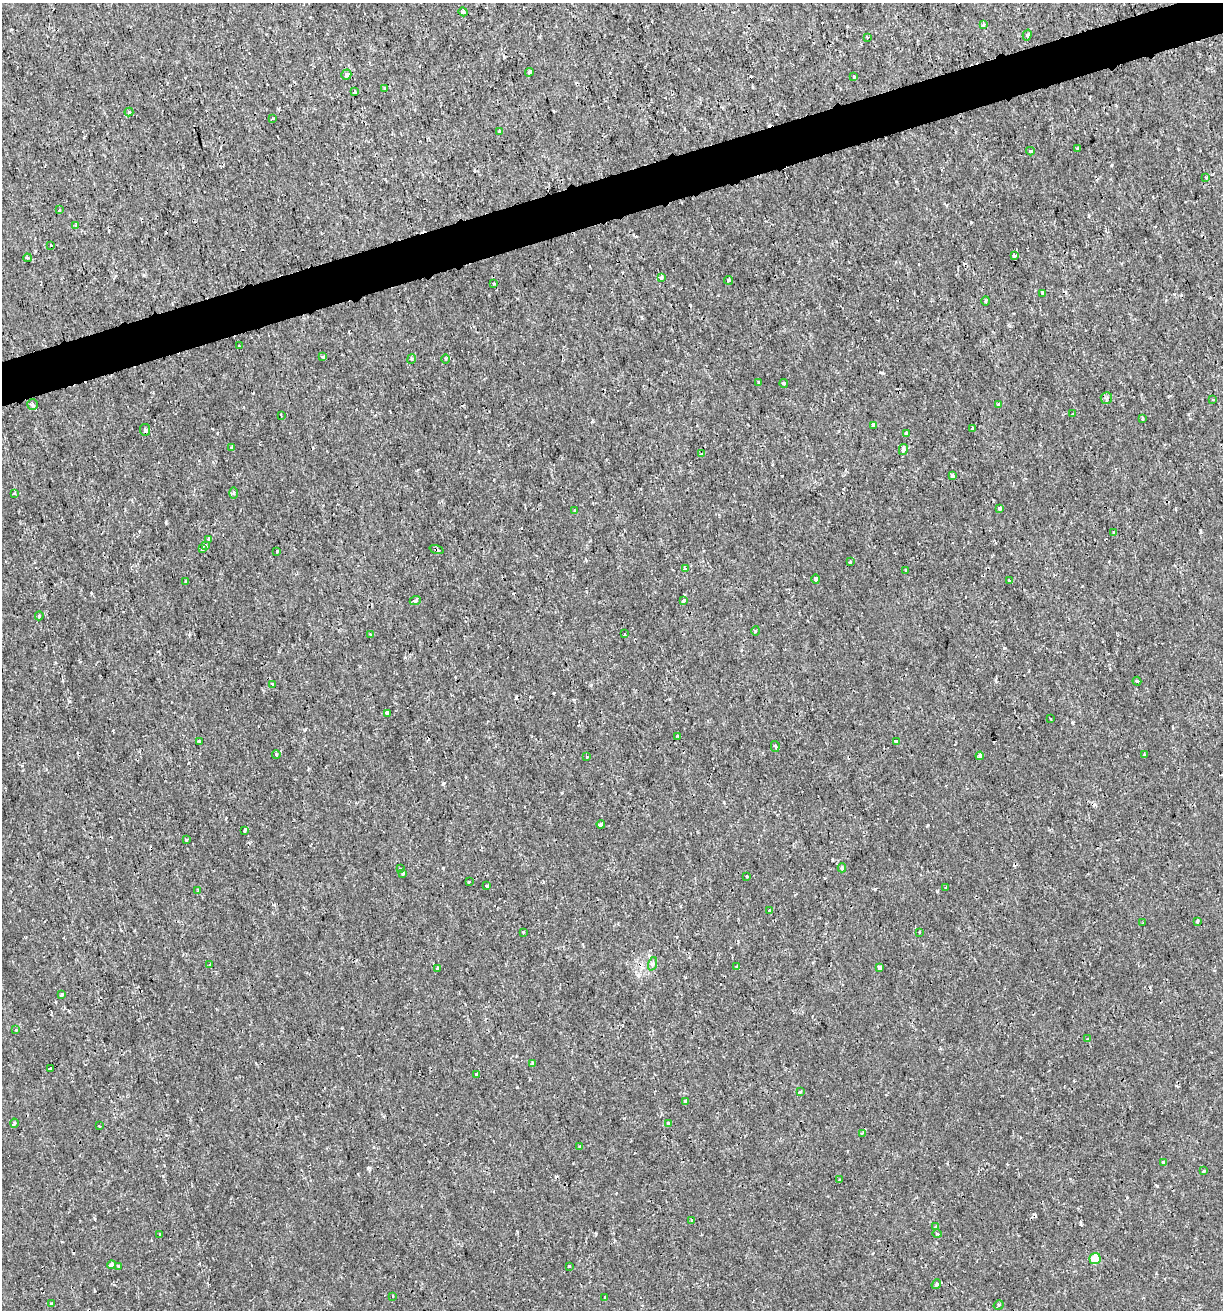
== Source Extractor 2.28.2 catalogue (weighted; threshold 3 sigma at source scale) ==
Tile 10 of 4 x 4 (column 2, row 3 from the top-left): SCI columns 1274-2494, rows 1310-2617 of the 5039 x 5234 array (HDU 1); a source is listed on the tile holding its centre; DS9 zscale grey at full resolution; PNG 1225 x 1312 px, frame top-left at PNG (2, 3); each listed source drawn as its Kron ellipse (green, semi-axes under 4 px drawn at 4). Shown black and unused: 3% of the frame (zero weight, under 2 of 3 exposures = <1% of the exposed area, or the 3 px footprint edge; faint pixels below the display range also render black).
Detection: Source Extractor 2.28.2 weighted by HDU 2 'WHT'; one run over the whole footprint, this tile lists its part. Background 6.39e-04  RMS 0.0011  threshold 0.00512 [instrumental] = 3 sigma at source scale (4.5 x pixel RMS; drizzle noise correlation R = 1.50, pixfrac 1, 0.0396/0.0396 arcsec/px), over >= 5 px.
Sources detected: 144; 14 cosmic-ray / hot-pixel residue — neither listed nor drawn; the other 130 listed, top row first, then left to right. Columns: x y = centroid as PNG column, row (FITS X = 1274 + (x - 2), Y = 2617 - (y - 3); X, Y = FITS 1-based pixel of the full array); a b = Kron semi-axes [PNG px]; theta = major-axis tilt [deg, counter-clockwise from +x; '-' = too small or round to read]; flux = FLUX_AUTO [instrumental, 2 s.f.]
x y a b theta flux
463 12 4 4 - 0.65
983 25 4 4 - 0.15
1027 35 5 4 - 0.18
867 37 4 4 - 0.11
529 72 4 3 - 0.25
346 75 5 5 - 0.55
854 76 3 3 - 0.37
384 88 3 2 - 0.086
355 92 3 3 - 0.17
129 112 4 4 - 0.16
272 119 3 3 - 2.2
500 131 4 3 - 0.46
1078 149 3 3 - 0.34
1030 151 4 3 - 0.18
1206 177 3 3 - 0.22
59 210 4 2 - 0.11
76 226 4 3 - 0.17
51 245 3 3 - 0.39
1014 256 4 3 - 0.95
27 258 4 3 - 0.17
661 278 4 3 - 0.37
728 280 4 4 - 0.16
494 284 3 2 - 0.18
1043 293 4 3 - 0.27
986 301 5 3 - 0.13
239 346 3 2 - 0.16
323 357 3 3 - 0.2
412 359 5 3 - 0.17
445 359 4 3 - 0.11
759 383 3 3 - 0.17
784 383 4 3 - 0.13
1106 398 6 5 - 0.27
1213 400 3 2 - 0.13
32 404 5 5 - 0.25
999 404 3 3 - 0.38
1072 414 3 2 - 0.064
281 415 3 2 - 0.24
1142 418 4 3 - 0.47
873 425 4 3 - 0.54
973 428 3 3 - 0.27
145 430 6 5 - 0.23
906 433 3 3 - 0.35
232 448 4 3 - 0.2
903 449 5 3 - 0.56
701 454 3 2 - 0.1
952 476 3 3 - 0.38
14 493 3 2 - 0.18
234 493 5 3 - 0.17
1000 508 3 3 - 0.51
575 511 4 3 - 0.11
1114 533 3 3 - 0.61
209 539 3 3 - 0.29
205 546 4 3 - 0.47
202 549 3 3 - 0.24
436 549 7 3 -19 0.16
277 551 3 2 - 0.12
851 562 3 3 - 0.69
685 568 3 3 - 0.29
906 571 3 3 - 0.63
816 579 4 3 - 0.23
1009 581 3 2 - 0.16
185 582 3 2 - 0.12
683 600 4 3 - 1.4
415 601 5 4 - 0.25
39 616 4 3 - 0.12
756 631 4 4 - 0.14
370 634 4 3 - 0.097
625 634 3 2 - 0.12
1137 681 4 3 - 0.15
273 684 3 3 - 0.24
387 713 3 3 - 0.18
1051 719 3 2 - 0.14
677 736 3 3 - 0.11
199 742 3 3 - 0.23
896 742 4 3 - 0.45
775 747 5 4 - 0.32
276 755 4 3 - 0.14
1144 755 3 3 - 0.22
980 756 4 3 - 0.33
587 757 3 3 - 0.62
601 824 4 3 - 0.59
245 830 4 3 - 0.25
186 840 3 3 - 0.43
842 868 4 4 - 0.21
400 869 2 2 - 0.11
403 873 4 3 - 0.43
747 876 3 3 - 0.29
469 882 3 2 - 0.093
487 886 4 3 - 0.47
946 887 3 3 - 0.24
198 890 4 3 - 0.14
769 911 3 3 - 0.83
1197 921 4 3 - 0.2
1143 923 3 2 - 0.16
523 932 4 4 - 0.099
919 932 3 2 - 0.092
652 964 7 4 71 0.25
210 965 3 3 - 0.13
737 967 3 3 - 0.39
879 968 4 3 - 0.89
437 969 3 3 - 0.26
62 995 3 3 - 0.33
16 1030 3 3 - 0.13
1088 1039 3 3 - 0.23
532 1063 4 3 - 0.28
50 1069 3 3 - 0.49
476 1074 3 3 - 0.23
800 1092 4 3 - 0.22
685 1102 3 3 - 0.31
14 1123 4 3 - 0.13
668 1123 3 3 - 0.41
99 1126 3 3 - 0.34
862 1133 3 3 - 0.14
580 1146 4 3 - 0.12
1164 1162 3 3 - 0.59
1204 1171 3 2 - 0.22
840 1180 3 2 - 0.12
692 1220 3 3 - 0.33
936 1227 4 3 - 0.32
160 1234 4 2 - 0.095
937 1234 5 3 - 0.12
1095 1259 5 5 - 3.1
112 1265 4 3 - 0.58
118 1266 3 3 - 0.32
569 1266 3 3 - 0.15
936 1284 5 4 - 0.22
393 1296 3 3 - 0.11
605 1297 4 3 - 0.17
51 1304 3 3 - 0.28
999 1305 5 4 - 0.17
Overlapping masked pixels (flux is a lower limit): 1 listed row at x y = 436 549
Unlisted compact peaks at least as high as the median listed source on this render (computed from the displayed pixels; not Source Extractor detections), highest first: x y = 69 701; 443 783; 1004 648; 443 868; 875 889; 166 522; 368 1168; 517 1087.